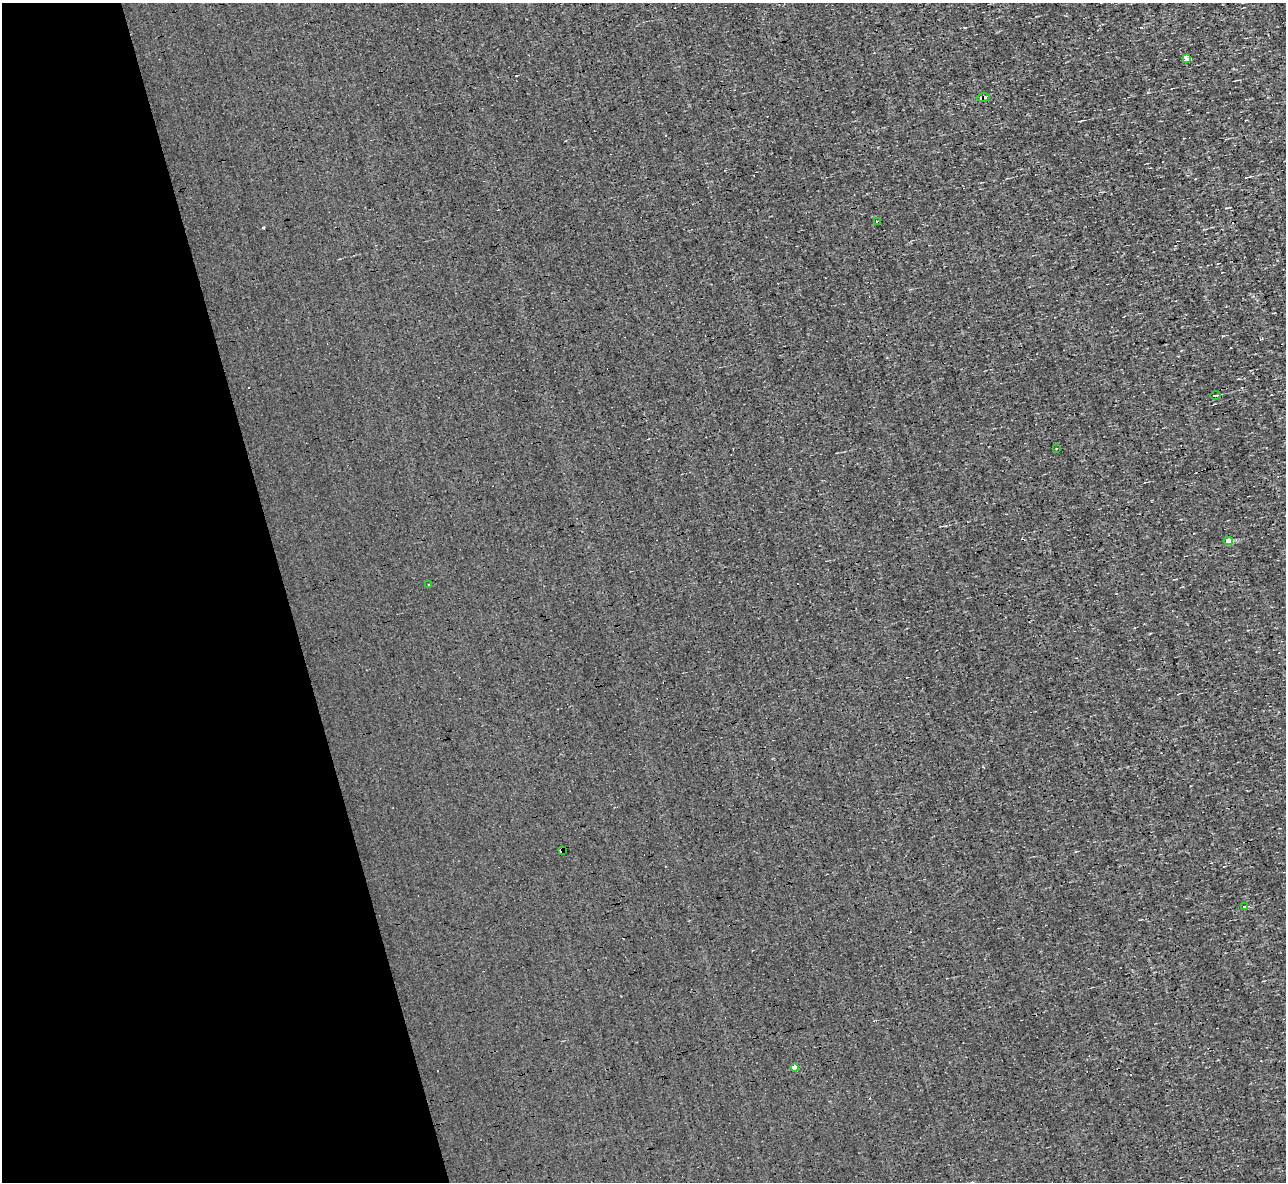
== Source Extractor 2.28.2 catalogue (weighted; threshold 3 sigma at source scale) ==
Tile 5 of 4 x 4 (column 1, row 2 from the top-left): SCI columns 1-1284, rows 2506-3685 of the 5135 x 5132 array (HDU 1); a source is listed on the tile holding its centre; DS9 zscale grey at full resolution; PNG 1288 x 1184 px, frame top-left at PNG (2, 3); each listed source drawn as its Kron ellipse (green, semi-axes under 4 px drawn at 4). Shown black and unused: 22% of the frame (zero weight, under 3 of 4 exposures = <1% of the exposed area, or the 3 px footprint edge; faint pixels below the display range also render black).
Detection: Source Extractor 2.28.2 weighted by HDU 2 'WHT'; one run over the whole footprint, this tile lists its part. Background 0.00167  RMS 0.043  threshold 0.195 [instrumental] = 3 sigma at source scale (4.5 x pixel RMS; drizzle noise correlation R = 1.50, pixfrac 1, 0.05/0.05 arcsec/px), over >= 5 px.
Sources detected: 14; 4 cosmic-ray / hot-pixel residue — neither listed nor drawn; the other 10 listed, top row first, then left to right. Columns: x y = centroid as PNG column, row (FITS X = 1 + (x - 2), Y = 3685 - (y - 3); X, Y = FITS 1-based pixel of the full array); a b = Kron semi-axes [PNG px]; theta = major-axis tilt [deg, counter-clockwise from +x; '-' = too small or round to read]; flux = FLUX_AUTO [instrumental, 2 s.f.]
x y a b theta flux
1186 59 4 3 - 2100
983 97 6 3 4 27
878 222 4 3 - 18
1215 395 5 2 - 3.4
1056 449 3 2 - 2.6
1228 541 5 4 - 56
428 585 3 2 - 7.6
562 851 4 3 - 210
1245 907 3 2 - 8.4
795 1068 4 4 - 36
Overlapping masked pixels (flux is a lower limit): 3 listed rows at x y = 983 97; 878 222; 562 851